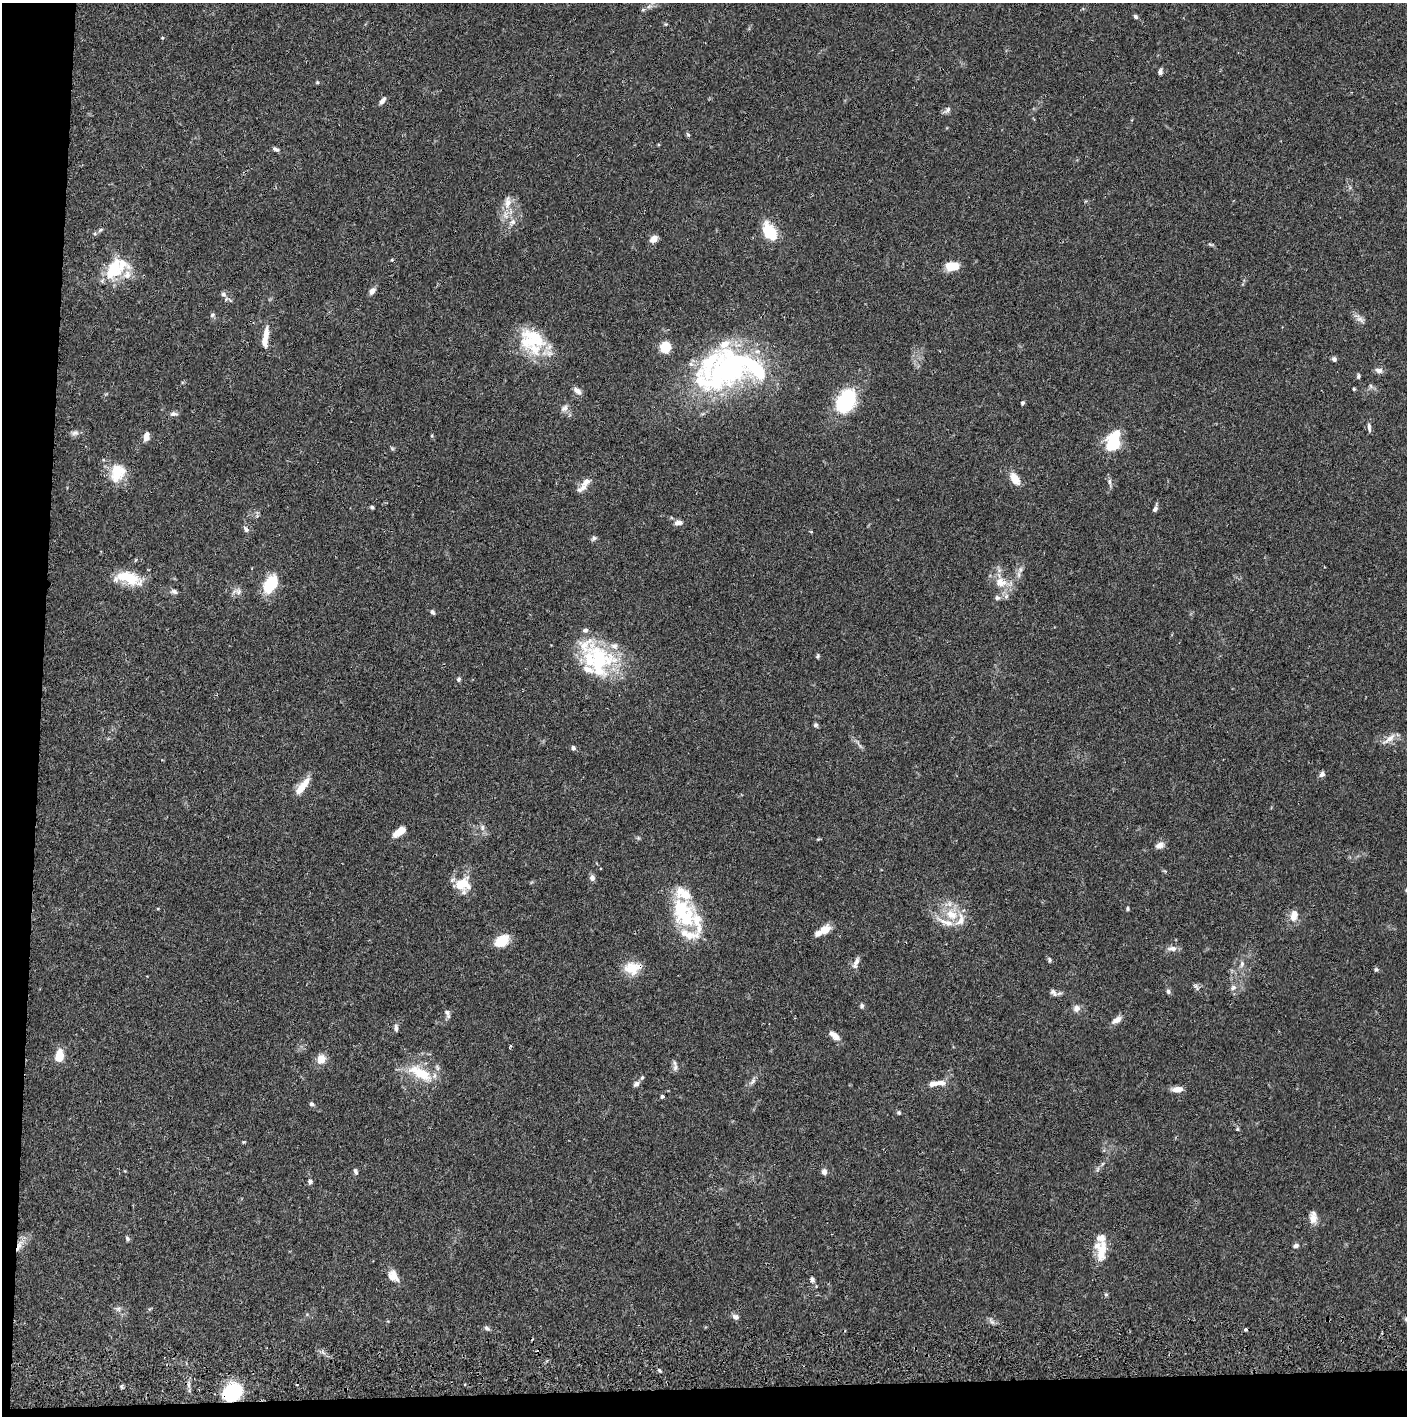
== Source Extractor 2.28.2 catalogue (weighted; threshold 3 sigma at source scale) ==
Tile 7 of 3 x 3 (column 1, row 3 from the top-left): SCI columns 5-1409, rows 57-1470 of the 4226 x 4357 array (HDU 1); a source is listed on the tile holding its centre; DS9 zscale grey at full resolution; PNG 1409 x 1418 px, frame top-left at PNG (2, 3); no overlay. Shown black and unused: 5% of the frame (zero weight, under 2 of 3 exposures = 3% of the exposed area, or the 3 px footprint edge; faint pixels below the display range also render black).
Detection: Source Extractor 2.28.2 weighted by HDU 2 'WHT'; one run over the whole footprint, this tile lists its part. Background 0.0679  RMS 0.0048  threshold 0.0218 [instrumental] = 3 sigma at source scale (4.5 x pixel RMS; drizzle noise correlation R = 1.50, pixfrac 1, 0.05/0.05 arcsec/px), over >= 5 px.
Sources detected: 157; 6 inside a brighter object's white glare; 1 cosmic-ray / hot-pixel residue — not listed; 26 inside a brighter listed object's ellipse — not listed separately; the other 124 listed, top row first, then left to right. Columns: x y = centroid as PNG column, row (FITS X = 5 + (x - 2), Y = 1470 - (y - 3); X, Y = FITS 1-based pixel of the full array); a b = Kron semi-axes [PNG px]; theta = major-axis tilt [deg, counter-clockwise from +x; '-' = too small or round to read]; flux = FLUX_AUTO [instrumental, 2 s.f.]
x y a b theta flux
649 6 7 4 19 1.1
1136 17 6 4 -46 1
162 38 4 3 - 0.41
1160 72 7 5 79 1.4
317 82 5 4 - 0.53
382 101 10 5 53 1.8
948 110 10 5 52 1.5
688 134 6 5 - 0.72
276 149 9 5 -19 1.2
508 202 18 9 85 5
512 222 9 7 38 2.2
100 230 7 4 45 0.84
769 232 8 6 -60 40
654 238 10 7 47 2.9
392 260 5 3 - 0.44
951 266 11 7 -1 11
112 272 19 15 -7 14
372 291 9 6 56 2.4
223 294 8 7 - 1.5
212 315 7 5 28 0.88
1360 319 12 6 -34 2.2
266 334 19 7 86 4.5
665 347 8 8 - 13
535 349 28 23 18 17
1334 359 5 5 - 1.4
730 371 47 38 18 72
1379 371 10 7 -14 2
1358 376 6 4 90 0.81
1354 389 3 3 - 0.57
577 391 11 7 -39 2.4
846 401 27 20 59 28
1022 403 5 4 - 0.78
564 408 11 7 38 2.1
173 414 10 6 4 1.5
1369 427 12 4 -83 1.5
75 433 11 6 8 1.7
146 437 11 6 78 3
1113 441 16 9 67 32
117 473 24 18 64 12
1015 479 12 7 -58 7.4
1109 481 8 5 -85 1.3
586 482 16 8 38 3.4
372 507 5 4 - 0.79
1155 509 7 5 56 1.5
678 523 10 6 10 2.5
246 529 9 6 -50 1.4
811 532 3 3 - 0.56
594 538 8 5 45 1.1
1020 569 9 4 82 1.5
128 578 35 14 -13 15
1001 582 18 13 -12 7.8
274 583 15 10 -90 13
174 591 9 6 -26 1.4
238 592 9 8 - 2.1
1006 596 7 6 - 1.4
997 598 7 6 - 1.3
432 612 6 5 - 1.1
818 656 7 4 60 0.7
599 658 47 32 -25 40
459 679 6 5 - 0.92
816 725 6 6 - 0.94
1389 739 20 7 39 3.5
573 748 6 5 - 1.2
1322 774 7 6 - 1.7
302 786 24 7 52 8
482 828 9 6 -90 1.6
397 833 11 8 34 4
1160 845 12 7 20 2.5
592 878 8 6 83 1.8
465 883 24 15 -77 9.1
683 894 25 15 -26 11
1127 909 5 4 - 0.68
951 914 18 12 -30 10
1294 915 13 8 77 4.7
686 918 27 22 10 22
825 929 15 10 34 4.9
502 941 13 9 35 13
1172 948 12 7 -1 2.4
1049 960 7 4 -72 0.84
857 961 14 6 65 2.3
1242 964 9 5 70 1.5
632 968 22 16 6 8.8
1376 969 5 5 - 0.82
1196 987 12 4 -57 1.1
1233 988 9 7 31 1.8
1053 992 11 6 -47 1.7
1168 992 7 5 -76 1.1
862 1006 6 5 - 0.98
1076 1008 9 8 - 2.5
447 1012 9 6 -61 1.6
1117 1020 15 7 31 2.9
396 1028 10 5 -87 1.4
834 1036 15 6 -40 3.7
59 1056 10 6 79 12
321 1059 11 9 77 5.2
675 1067 9 6 63 1.6
421 1073 33 13 -29 16
642 1077 6 5 - 0.8
753 1081 11 6 56 1.6
941 1083 14 7 -6 3
636 1084 9 7 44 1.6
1177 1089 11 6 3 4
662 1097 4 4 - 1.1
311 1104 6 5 - 1.1
899 1113 6 4 -89 0.68
1237 1129 5 4 - 0.6
1102 1164 6 4 71 0.7
356 1171 8 5 -73 1.3
824 1172 7 6 - 1.8
310 1182 6 5 - 1.1
1313 1219 14 10 -72 3.8
127 1238 6 5 - 0.98
1296 1245 7 5 26 1.3
19 1246 21 5 63 3.5
1102 1251 32 11 82 9.6
393 1274 21 7 -56 4.2
812 1279 8 6 -69 1.3
1106 1294 6 5 - 0.75
118 1309 8 6 42 1.3
736 1317 9 7 -24 1.8
991 1321 11 4 -58 1.2
487 1328 8 5 -40 1.2
659 1370 5 3 - 0.66
232 1392 16 13 30 41
Overlapping masked pixels (flux is a lower limit): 3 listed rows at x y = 632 968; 19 1246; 232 1392